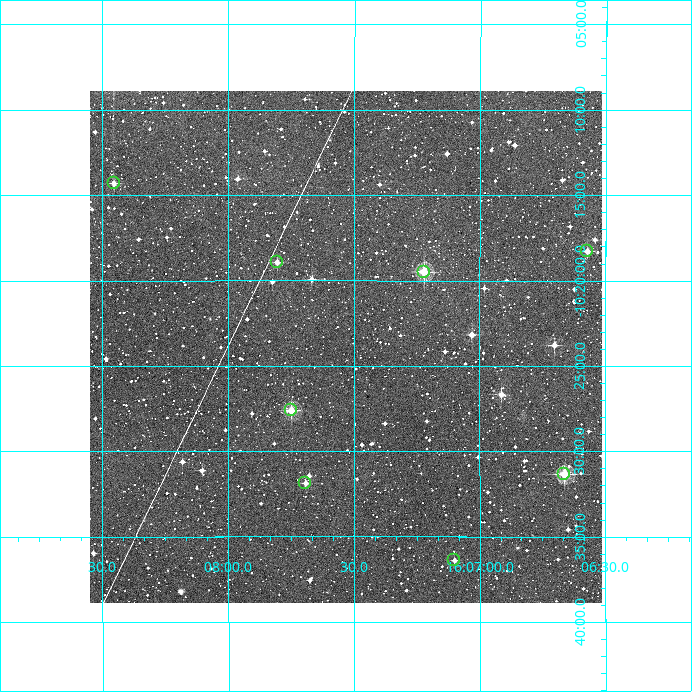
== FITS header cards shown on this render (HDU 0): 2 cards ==
NAXIS1  =                  512
NAXIS2  =                  512

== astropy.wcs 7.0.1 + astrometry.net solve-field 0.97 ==
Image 512 x 512 px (HDU 0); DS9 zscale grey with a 90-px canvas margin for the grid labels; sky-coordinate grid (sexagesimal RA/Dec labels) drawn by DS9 from the SOLVED WCS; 8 Tycho-2 reference stars matched to detected sources circled (green)
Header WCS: RA---TAN/DEC--TAN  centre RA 16:07:32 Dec -10:24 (241.88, -10.40 deg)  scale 3.52 arcsec/px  FOV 30.0' x 30.0'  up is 0 deg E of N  parity normal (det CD < 0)
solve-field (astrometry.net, Tycho-2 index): VERIFIED the header's WCS against the Tycho-2 star catalogue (verified at 2 index scales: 8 matches each, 0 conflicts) and refined it, rather than solving blind
Solved WCS: RA---TAN-SIP/DEC--TAN-SIP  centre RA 16:07:32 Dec -10:24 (241.88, -10.40 deg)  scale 3.52 arcsec/px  FOV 30.0' x 30.0'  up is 0 deg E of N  parity normal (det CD < 0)
The solver's refit moves the header's centre by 0.9 arcsec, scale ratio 1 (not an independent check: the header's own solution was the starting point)
Tycho-2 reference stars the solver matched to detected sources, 8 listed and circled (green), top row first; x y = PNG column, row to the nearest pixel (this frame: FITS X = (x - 90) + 1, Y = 512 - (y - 91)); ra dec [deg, ICRS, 3 dp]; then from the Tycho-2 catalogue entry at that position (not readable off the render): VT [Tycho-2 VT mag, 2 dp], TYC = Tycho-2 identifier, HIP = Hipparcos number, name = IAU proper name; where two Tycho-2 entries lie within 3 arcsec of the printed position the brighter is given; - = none
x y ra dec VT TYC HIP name
114 183 242.113 -10.238 11.17 5616-1250-1 - -
587 251 241.643 -10.305 11.62 5616-864-1 - -
277 262 241.951 -10.315 11.47 5616-1028-1 - -
424 272 241.805 -10.325 9.81 5616-1127-1 78965 -
291 410 241.937 -10.460 9.86 5616-1273-1 - -
564 474 241.666 -10.522 9.90 5616-752-1 - -
305 483 241.923 -10.531 11.52 5616-1126-1 - -
454 560 241.775 -10.607 11.56 5616-592-1 - -